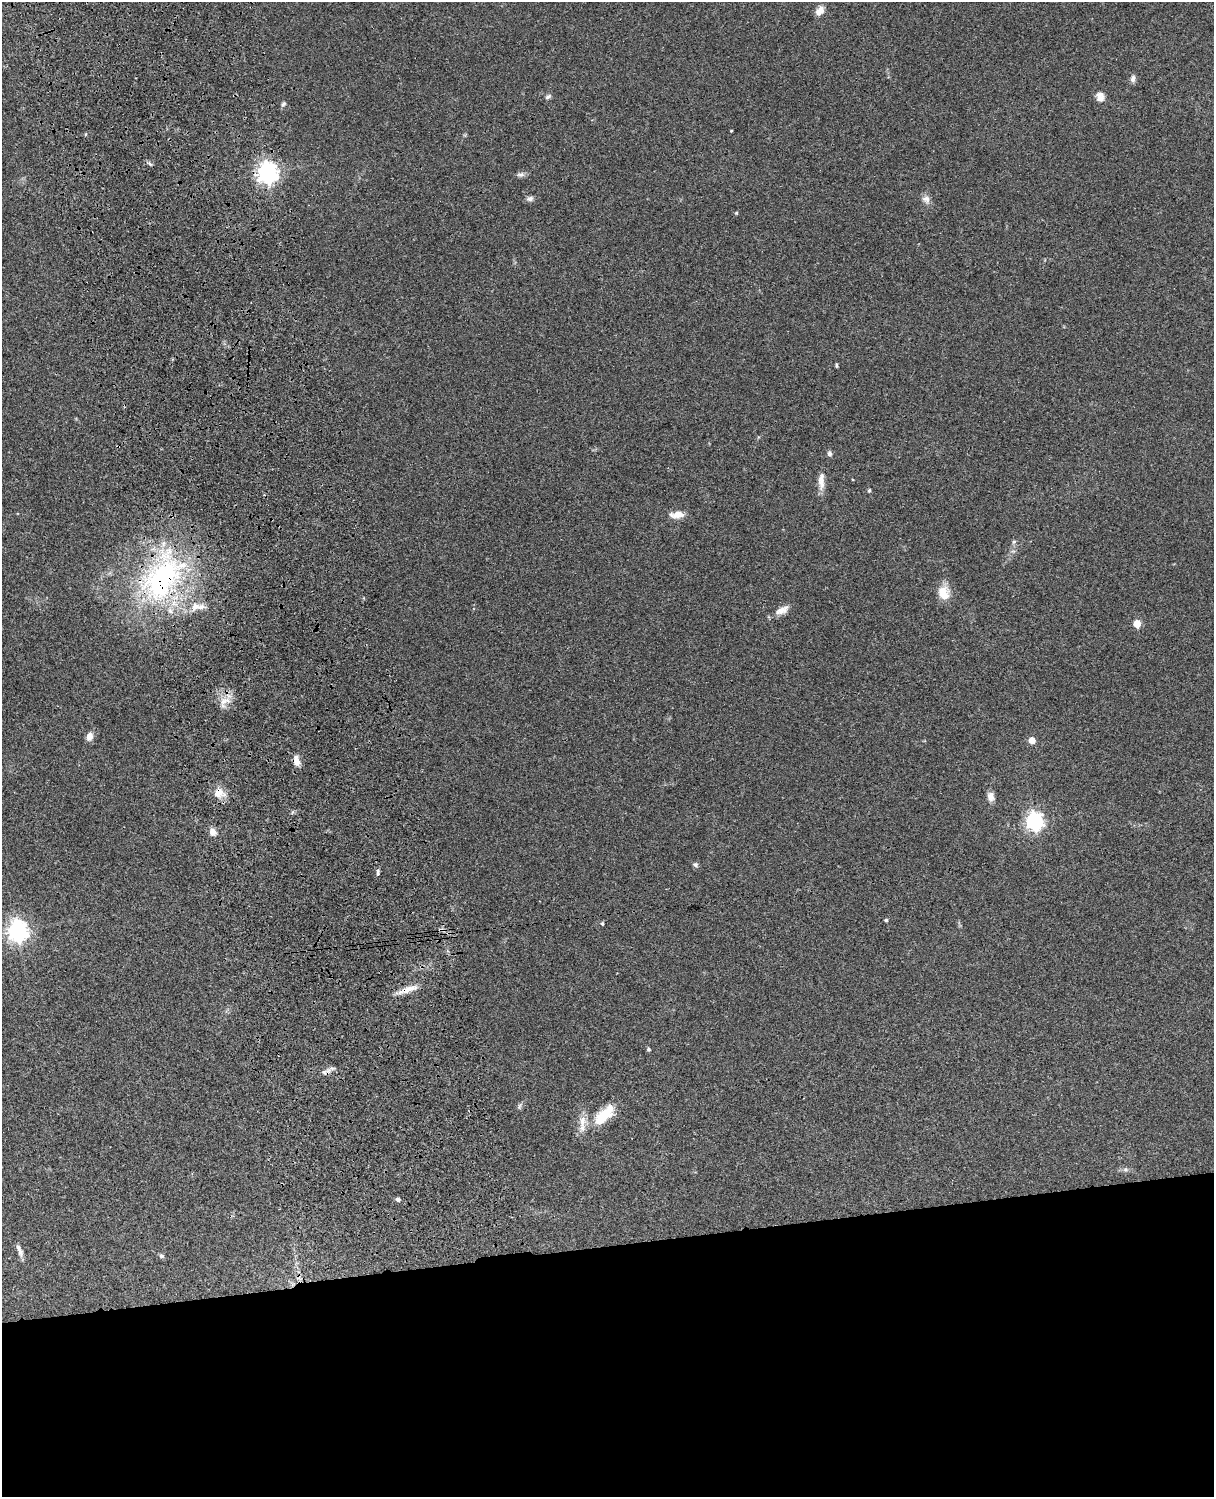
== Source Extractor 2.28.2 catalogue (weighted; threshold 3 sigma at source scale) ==
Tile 11 of 4 x 3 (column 3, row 3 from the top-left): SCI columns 2545-3756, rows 278-1772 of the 5087 x 4927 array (HDU 1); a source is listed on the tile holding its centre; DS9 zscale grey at full resolution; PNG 1216 x 1499 px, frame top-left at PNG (2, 2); no overlay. Shown black and unused: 17% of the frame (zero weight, under 3 of 4 exposures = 6% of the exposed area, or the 3 px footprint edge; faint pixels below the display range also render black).
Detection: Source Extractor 2.28.2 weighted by HDU 2 'WHT'; one run over the whole footprint, this tile lists its part. Background 0.0886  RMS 0.0062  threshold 0.0277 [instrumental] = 3 sigma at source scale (4.5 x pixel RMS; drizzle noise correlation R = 1.50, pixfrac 1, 0.05/0.05 arcsec/px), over >= 5 px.
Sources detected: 50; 1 inside a brighter object's white glare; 1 cosmic-ray / hot-pixel residue — not listed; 2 inside a brighter listed object's ellipse — not listed separately; the other 46 listed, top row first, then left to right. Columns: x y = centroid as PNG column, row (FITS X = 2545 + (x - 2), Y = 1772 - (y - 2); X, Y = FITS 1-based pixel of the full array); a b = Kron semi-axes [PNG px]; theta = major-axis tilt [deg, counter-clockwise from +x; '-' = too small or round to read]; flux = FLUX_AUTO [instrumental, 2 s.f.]
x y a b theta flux
820 11 13 9 50 4.3
1133 79 9 6 84 2.3
548 97 8 5 33 1.5
1100 97 13 10 -75 4.2
283 104 7 5 59 1.3
731 131 3 2 - 0.45
150 164 8 4 -35 1.1
267 173 7 7 - 380
521 175 11 6 6 2
530 199 10 6 19 1.9
926 199 12 9 -37 3.2
736 213 5 3 - 0.56
836 365 7 3 -89 0.71
829 454 7 6 - 1.6
821 481 24 7 89 5.5
869 490 5 4 - 0.82
677 514 16 8 7 6.3
1014 542 6 5 - 1.1
162 578 67 39 48 130
944 593 18 14 -74 9.7
196 606 13 11 28 5.6
782 610 21 9 26 5.1
1137 624 5 5 - 15
225 701 18 10 15 6.6
89 736 10 7 81 4
1032 740 5 5 - 8.4
296 761 13 7 -75 4.6
218 793 15 13 69 7.1
991 797 12 9 -89 3.5
1034 821 7 7 - 250
213 832 10 9 - 3.6
695 865 7 6 - 1.5
378 872 10 3 -90 1.2
886 920 4 3 - 0.89
602 924 4 4 - 0.86
441 930 8 4 -8 1.5
17 931 8 7 - 370
408 990 29 7 17 7.1
648 1049 6 4 -1 0.86
519 1106 9 4 60 1.2
605 1114 22 14 -1 11
582 1122 25 8 80 6.7
1125 1169 7 7 - 1.6
398 1199 6 5 - 1.4
20 1250 18 6 -69 3.2
161 1256 7 6 - 1.2
Overlapping masked pixels (flux is a lower limit): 4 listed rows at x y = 162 578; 218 793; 441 930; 408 990